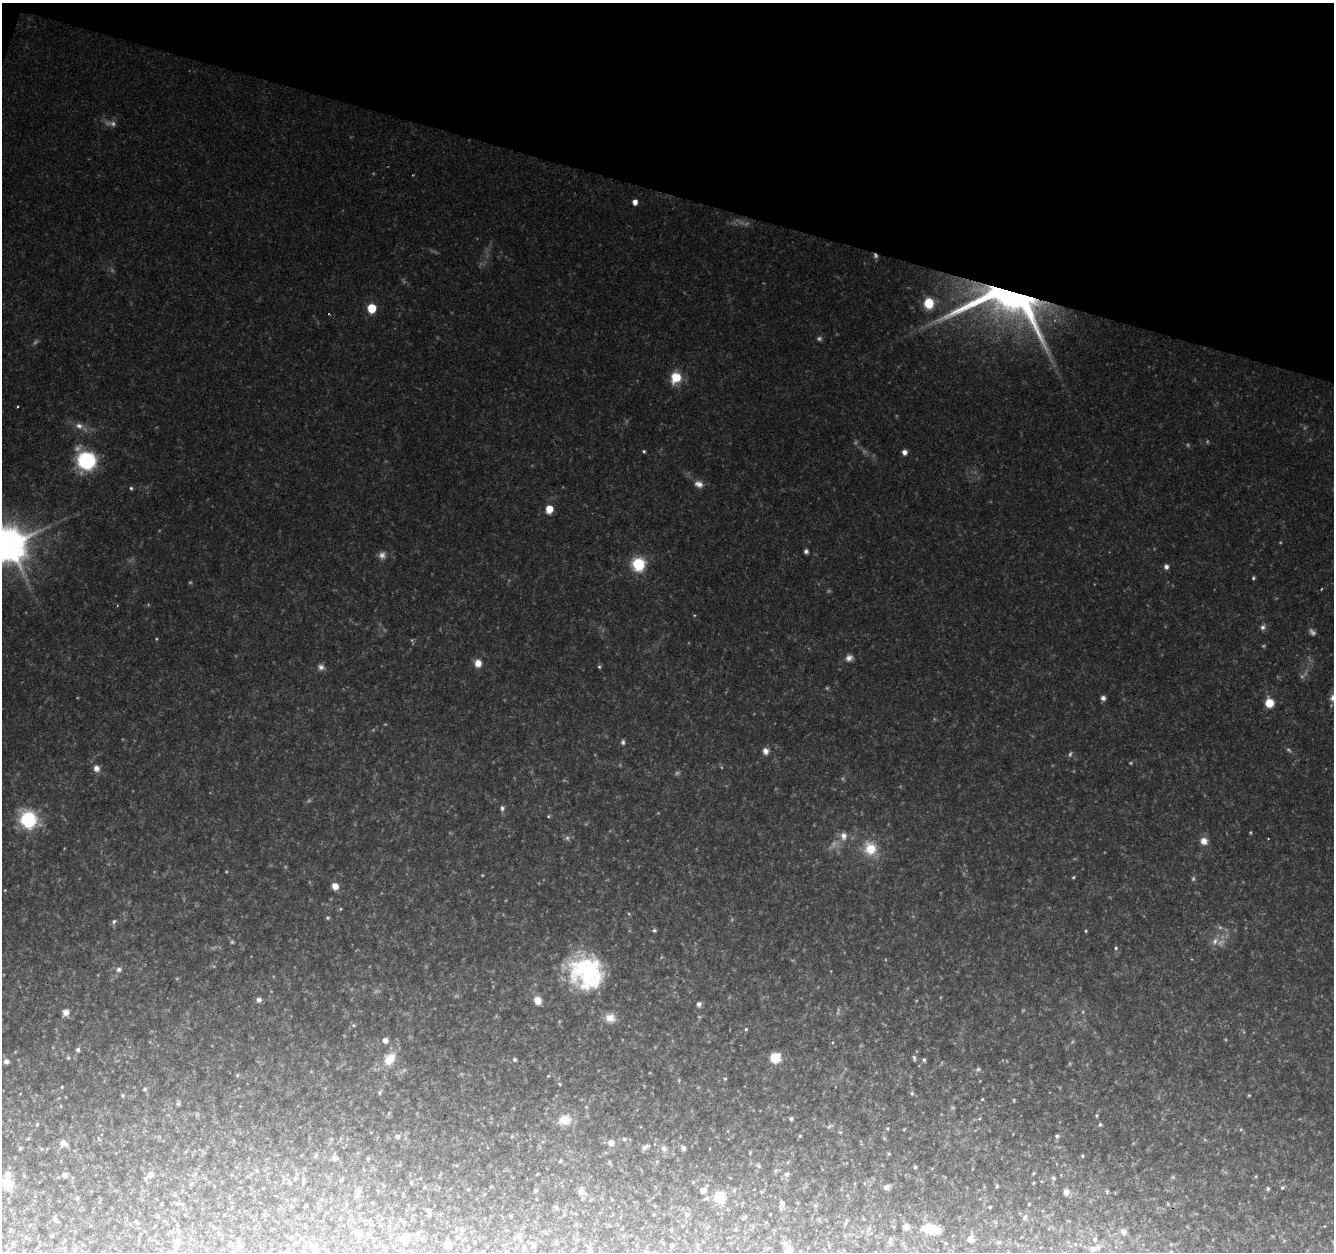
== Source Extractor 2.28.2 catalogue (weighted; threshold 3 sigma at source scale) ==
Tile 2 of 4 x 4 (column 2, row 1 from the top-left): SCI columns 1338-2669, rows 4030-5279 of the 5333 x 5493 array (HDU 1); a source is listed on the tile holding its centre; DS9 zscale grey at full resolution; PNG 1336 x 1254 px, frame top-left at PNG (2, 3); no overlay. Shown black and unused: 15% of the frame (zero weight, under 2 of 3 exposures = <1% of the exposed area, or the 3 px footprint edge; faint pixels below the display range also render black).
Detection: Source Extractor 2.28.2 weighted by HDU 2 'WHT'; one run over the whole footprint, this tile lists its part. Background 0.0786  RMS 0.0083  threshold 0.0375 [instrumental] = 3 sigma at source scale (4.5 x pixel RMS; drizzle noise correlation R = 1.50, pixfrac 1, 0.0396/0.0396 arcsec/px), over >= 5 px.
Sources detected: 204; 23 too faint to see at this stretch — not listed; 3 inside a brighter listed object's ellipse — not listed separately; the other 178 listed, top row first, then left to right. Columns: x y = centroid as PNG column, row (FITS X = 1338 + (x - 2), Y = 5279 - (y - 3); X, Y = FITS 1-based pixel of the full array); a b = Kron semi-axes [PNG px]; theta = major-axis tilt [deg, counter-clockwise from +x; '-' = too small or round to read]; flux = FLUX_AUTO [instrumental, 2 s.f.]
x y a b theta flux
635 202 5 4 - 5.8
1008 301 87 42 -10 390
372 308 6 5 - 36
676 377 12 10 59 20
79 426 10 8 -17 5.2
644 451 4 4 - 1.2
904 452 5 4 - 4.9
86 460 10 9 - 160
699 484 12 8 -25 5.4
131 488 5 4 - 1.3
549 509 5 5 - 20
9 545 10 10 - 2300
806 551 5 5 - 2.4
382 555 10 9 - 4.5
638 564 7 6 - 120
1166 567 6 6 - 3.1
1253 578 5 4 - 1.2
694 615 5 3 - 0.67
1263 627 8 6 75 2.9
849 658 9 8 - 4.1
478 663 9 8 - 7.7
321 667 8 8 - 3.6
599 667 6 4 -66 1.3
1103 698 6 5 - 3.1
1269 703 8 7 - 16
623 742 6 5 - 1.9
765 751 8 7 - 4.2
1070 754 8 5 69 1.6
96 768 8 8 - 5.1
502 808 8 5 -86 2.2
548 816 4 4 - 0.95
28 820 10 9 - 94
1250 832 6 3 -89 0.89
844 836 11 9 -81 6.4
567 838 6 6 - 2.2
1204 841 9 9 - 6.4
870 849 17 15 -75 21
1073 877 5 4 - 0.92
1193 879 6 5 - 1.5
335 886 7 7 - 7.8
5 890 4 3 - 0.66
340 909 5 3 - 0.82
114 921 7 5 59 2
654 930 6 5 - 1.6
1086 931 4 4 - 0.91
1215 941 10 7 64 4.3
1116 948 5 4 - 1.4
119 969 8 7 - 3.1
587 973 40 36 -44 110
259 1000 6 6 - 2.9
537 1000 8 7 - 9.4
699 1004 5 5 - 3.2
66 1012 8 7 - 5
1083 1012 5 3 - 0.99
610 1018 14 12 -14 9.3
353 1025 6 4 -89 1.1
746 1029 5 4 - 1.3
385 1040 7 7 - 3.7
78 1050 6 5 - 2.1
68 1058 6 5 - 1.2
775 1058 8 8 - 21
914 1058 7 4 -81 1.7
389 1059 16 11 55 16
514 1059 4 4 - 2.1
924 1060 5 4 - 1.4
6 1061 7 6 - 3.4
978 1069 7 5 4 1.8
237 1075 5 4 - 1.1
548 1076 5 3 - 0.82
725 1079 5 4 - 1
560 1084 5 3 - 0.9
62 1087 4 3 - 0.73
145 1089 6 4 15 1.3
379 1093 7 5 90 1.5
912 1093 6 5 - 1.5
123 1095 6 4 90 0.99
1249 1095 4 4 - 0.84
982 1099 4 3 - 0.71
1014 1100 4 4 - 0.89
178 1104 7 5 73 1.5
389 1113 6 4 87 1.1
1097 1116 7 3 82 1.2
791 1119 5 4 - 1.8
564 1120 17 14 14 14
37 1124 5 4 - 0.96
1100 1124 6 4 88 1.5
829 1126 8 5 62 1.7
887 1128 5 4 - 1.1
904 1129 5 3 - 0.73
840 1132 5 4 - 1
397 1136 7 6 - 2.9
800 1136 5 4 - 1.2
1057 1136 5 4 - 2.1
99 1139 7 3 -45 0.86
624 1139 6 6 - 2
63 1143 10 8 -9 5
611 1143 7 7 - 6.9
645 1147 13 6 25 3.3
20 1148 5 4 - 1.6
664 1148 10 8 -54 4.2
683 1148 5 5 - 3.3
750 1153 5 3 - 0.82
889 1154 5 4 - 1.1
316 1156 7 4 81 1.4
1082 1156 5 4 - 1
335 1158 8 7 - 4
368 1159 6 4 70 1.2
561 1161 5 4 - 1.1
657 1161 5 5 - 1.1
609 1162 6 4 -72 1.2
759 1166 7 5 -42 1.6
915 1167 4 3 - 1.6
776 1170 6 4 70 1.3
1033 1173 5 3 - 0.95
786 1174 6 5 - 3.6
64 1175 7 6 - 3
151 1175 8 7 - 5.5
24 1176 5 5 - 1
1053 1178 6 5 - 1.4
295 1179 6 4 19 1.2
341 1180 5 5 - 1.2
411 1182 5 4 - 1.4
693 1182 4 4 - 0.75
7 1183 16 11 -35 16
997 1186 4 4 - 1.4
886 1187 8 6 12 3.2
1282 1188 6 4 61 1.3
468 1189 4 3 - 0.93
1268 1189 5 5 - 1.5
535 1190 5 5 - 1.5
703 1190 7 6 - 3.8
581 1191 9 8 - 5.6
1107 1191 6 4 80 1.1
1066 1192 6 6 - 4.7
357 1194 13 7 -86 3.8
720 1197 6 6 - 67
77 1198 6 4 67 1.3
707 1198 8 5 26 2.3
782 1203 6 5 - 3.9
161 1204 3 2 - 0.8
1029 1204 3 3 - 0.72
1168 1204 5 3 - 0.85
556 1207 6 5 - 1.9
990 1207 4 3 - 1.3
429 1210 8 6 -60 2.8
687 1214 8 6 -70 2.3
511 1216 5 4 - 0.92
1025 1217 8 6 62 2.4
744 1218 7 4 21 1.3
55 1219 7 5 -55 3.1
136 1222 7 3 -45 0.91
846 1223 8 4 79 1.4
380 1226 4 4 - 0.82
906 1226 7 6 - 4.7
1324 1226 3 2 - 0.95
931 1229 22 10 -12 18
462 1230 7 6 - 2.4
1123 1232 8 7 - 3
359 1233 5 5 - 9
520 1236 6 4 19 1.8
406 1239 12 10 81 7.2
422 1239 6 4 3 1.3
971 1239 9 7 82 4.5
1095 1239 4 4 - 1.3
521 1241 5 4 - 0.97
999 1242 6 5 - 1.2
177 1243 11 8 90 4
890 1243 7 5 -47 1.7
294 1244 5 3 - 0.89
1075 1244 4 4 - 0.65
239 1245 8 7 - 4.2
448 1245 6 5 - 6
672 1245 5 4 - 1.2
524 1247 5 4 - 1.7
1092 1248 6 6 - 3
314 1249 16 9 -74 7
788 1251 8 5 -69 21
234 1252 5 4 - 1.5
Overlapping masked pixels (flux is a lower limit): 1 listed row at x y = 1008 301
Isophote crosses this tile's border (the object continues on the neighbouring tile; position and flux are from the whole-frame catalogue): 5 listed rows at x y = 9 545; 7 1183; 314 1249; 788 1251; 234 1252
Unlisted compact peaks at least as high as the median listed source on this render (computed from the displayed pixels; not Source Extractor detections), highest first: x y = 18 406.